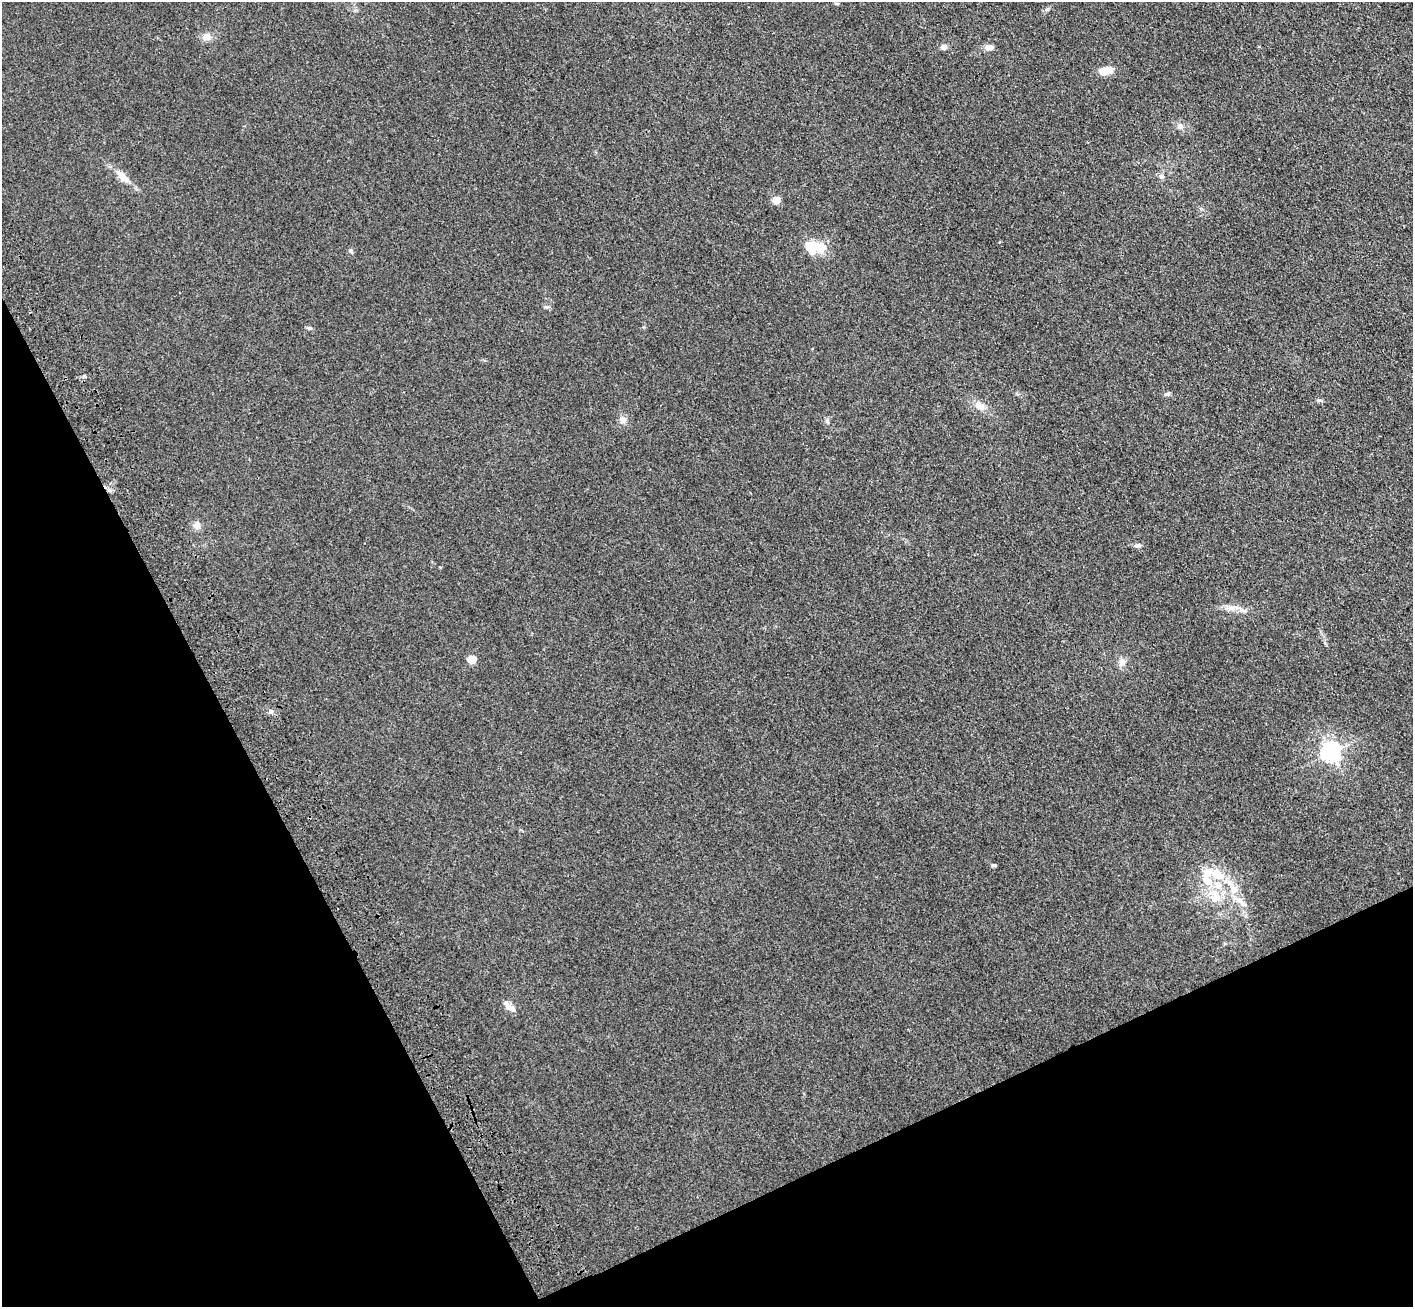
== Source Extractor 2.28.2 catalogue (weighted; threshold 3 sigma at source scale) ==
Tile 14 of 4 x 4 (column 2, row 4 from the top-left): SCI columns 1519-2929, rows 212-1516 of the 5856 x 5772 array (HDU 1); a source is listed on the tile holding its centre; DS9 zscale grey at full resolution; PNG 1415 x 1309 px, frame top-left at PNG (2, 2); no overlay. Shown black and unused: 25% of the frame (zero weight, under 3 of 4 exposures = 6% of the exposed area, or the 3 px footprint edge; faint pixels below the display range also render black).
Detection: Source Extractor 2.28.2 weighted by HDU 2 'WHT'; one run over the whole footprint, this tile lists its part. Background 0.095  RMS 0.0072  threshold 0.0323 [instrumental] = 3 sigma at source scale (4.5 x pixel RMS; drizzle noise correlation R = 1.50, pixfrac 1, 0.05/0.05 arcsec/px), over >= 5 px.
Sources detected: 37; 1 inside a brighter object's white glare — not listed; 5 inside a brighter listed object's ellipse — not listed separately; the other 31 listed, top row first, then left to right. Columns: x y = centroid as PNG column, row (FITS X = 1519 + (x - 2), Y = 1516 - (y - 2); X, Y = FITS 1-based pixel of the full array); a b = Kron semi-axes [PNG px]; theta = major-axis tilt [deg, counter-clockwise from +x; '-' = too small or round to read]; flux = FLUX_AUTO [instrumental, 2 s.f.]
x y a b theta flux
1047 9 8 4 44 1.4
206 37 12 10 15 5
944 47 8 7 - 2.7
990 47 9 7 8 4.7
1106 71 18 9 10 8.8
1180 126 8 8 - 3.3
1161 176 8 6 -43 2.2
122 177 15 8 -43 7.4
776 200 5 4 - 19
810 247 17 14 -55 14
351 251 7 5 -54 1.5
547 307 9 3 13 1.1
310 328 7 5 -19 1.3
84 376 6 4 1 1.2
1167 394 9 5 23 1.6
1319 400 7 4 17 1.2
980 406 15 10 -29 6.6
623 420 10 9 - 3.9
827 421 8 5 -74 1.7
197 525 10 9 - 4.1
1137 545 8 6 6 2.3
1232 607 21 7 1 6.2
472 659 5 5 - 27
1122 662 11 9 49 4.4
271 711 6 5 - 1.6
1331 752 7 6 - 360
993 865 6 4 -13 1.2
1214 874 35 15 -20 22
1215 898 16 14 50 12
1240 901 28 7 -35 8.7
510 1008 17 7 -33 5.4